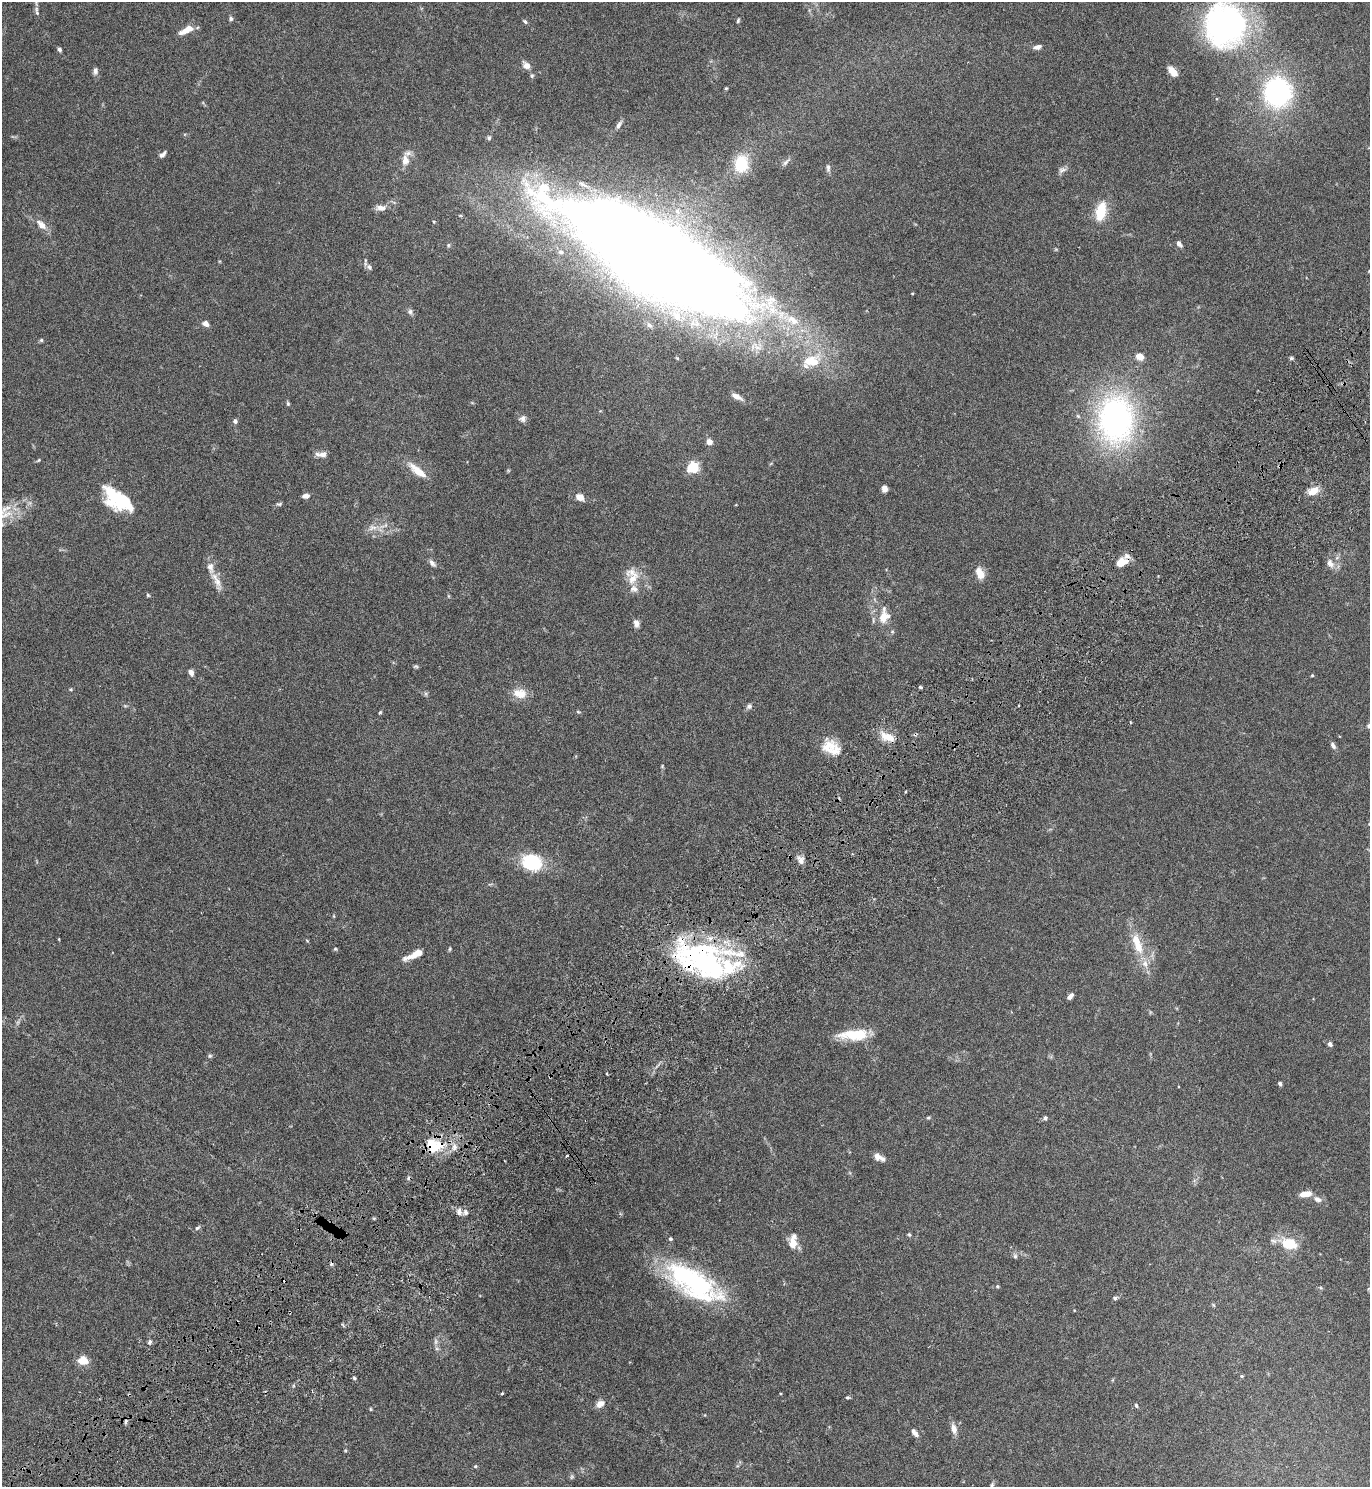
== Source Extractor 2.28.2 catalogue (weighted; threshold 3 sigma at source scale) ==
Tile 7 of 4 x 4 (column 3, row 2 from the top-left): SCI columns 2939-4306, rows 3020-4504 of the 6071 x 6081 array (HDU 1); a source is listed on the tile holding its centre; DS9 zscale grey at full resolution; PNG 1372 x 1489 px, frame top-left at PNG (2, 2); no overlay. Shown black and unused: <1% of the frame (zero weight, under 4 of 7 exposures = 5% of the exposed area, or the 3 px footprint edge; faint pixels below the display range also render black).
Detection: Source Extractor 2.28.2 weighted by HDU 2 'WHT'; one run over the whole footprint, this tile lists its part. Background 0.0247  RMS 0.0024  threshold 0.00964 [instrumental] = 3 sigma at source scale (4.09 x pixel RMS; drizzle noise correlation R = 1.36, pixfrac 0.8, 0.05/0.05 arcsec/px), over >= 5 px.
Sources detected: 149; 4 inside a brighter object's white glare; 3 cosmic-ray / hot-pixel residue — not listed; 12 inside a brighter listed object's ellipse — not listed separately; the other 130 listed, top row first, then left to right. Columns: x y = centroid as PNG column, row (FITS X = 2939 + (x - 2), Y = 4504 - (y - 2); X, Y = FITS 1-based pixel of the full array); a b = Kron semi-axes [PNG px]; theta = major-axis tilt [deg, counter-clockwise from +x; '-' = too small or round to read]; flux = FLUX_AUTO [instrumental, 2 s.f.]
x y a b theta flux
37 13 8 5 -77 0.46
231 19 6 5 - 0.44
525 21 7 4 -45 0.38
738 21 5 3 - 0.31
1226 24 29 26 78 91
186 30 19 7 27 2.5
1037 47 10 5 12 0.94
59 50 5 4 - 0.5
526 65 8 6 -39 1.7
95 71 8 6 83 0.8
1173 72 11 6 -49 2
532 76 6 6 - 0.36
726 88 4 3 - 0.22
1277 92 25 24 - 36
619 125 11 6 63 0.8
489 138 7 5 89 0.39
162 154 9 5 42 0.81
405 160 11 8 -86 2.1
786 162 15 5 46 0.81
741 164 20 16 85 7.7
828 168 11 5 90 0.56
1062 170 12 6 18 0.76
381 208 13 7 -1 1.4
1101 211 21 11 78 6.2
434 222 4 4 - 0.22
41 225 16 8 -44 2
1179 244 7 5 -52 0.74
448 245 5 5 - 0.34
657 263 172 51 -30 630
369 267 10 7 -47 0.73
1369 271 5 4 - 0.22
912 293 3 3 - 0.18
410 312 8 7 - 0.61
206 324 8 6 -31 0.95
649 325 9 6 -43 0.73
41 340 5 5 - 0.32
1139 357 8 7 - 1.7
1291 358 5 4 - 0.31
811 361 30 16 24 7
736 396 13 6 -28 1.4
288 404 6 4 -75 0.33
523 419 10 9 - 0.86
1116 419 65 48 -89 52
235 421 6 5 - 0.55
709 442 4 4 - 3
322 454 11 8 7 1.4
38 460 5 4 - 0.24
693 467 5 5 - 29
418 471 24 8 -39 3.9
884 489 6 5 - 1.1
1313 491 13 7 26 2.8
306 496 7 5 11 1
580 497 8 6 -30 2.2
117 498 32 19 -38 13
279 504 8 5 1 0.39
372 528 13 8 10 1.6
1121 562 11 7 27 4
432 563 11 5 -48 0.78
1330 563 13 8 -57 1.4
980 573 12 7 -65 3
633 578 23 18 88 4.3
218 582 23 9 -77 2.2
148 595 5 4 - 0.27
884 615 23 20 -88 4.2
636 623 9 6 -71 1
416 666 6 4 -1 0.31
191 673 6 5 - 1
1312 675 4 4 - 0.21
920 687 4 3 - 0.34
71 689 5 4 - 0.22
520 693 18 13 -8 2.8
426 694 6 4 -72 0.34
749 706 8 6 43 0.67
380 712 5 4 - 0.24
578 712 5 4 - 0.25
1369 726 7 5 26 0.6
915 734 6 4 19 0.29
887 737 23 11 -25 3
1333 745 9 5 -60 0.75
829 746 21 16 22 3.8
662 766 5 5 - 0.21
1369 824 4 4 - 0.2
800 860 12 7 -55 1.2
532 862 14 12 -18 17
334 916 5 3 - 0.17
1138 947 16 10 -72 3.6
335 949 5 4 - 0.27
450 949 5 4 - 0.26
414 955 24 7 25 2.8
703 961 73 31 -39 36
1145 964 12 9 -80 1.7
1070 996 7 4 46 0.91
853 1035 36 12 2 6.7
1330 1044 6 5 - 0.61
210 1056 6 5 - 0.36
1280 1083 4 4 - 0.53
928 1118 6 4 1 0.26
1045 1118 5 5 - 0.6
434 1145 26 18 -5 7.5
878 1157 13 6 -26 1.6
1305 1194 13 6 9 2.1
1317 1199 11 7 -28 1
459 1211 11 5 90 0.8
465 1212 8 6 -67 0.7
197 1228 8 5 31 0.44
909 1235 6 4 -67 0.31
670 1239 5 4 - 0.41
1273 1241 10 6 -12 0.74
793 1242 16 11 -83 2.3
1289 1244 11 7 -19 7.8
1015 1256 7 5 -89 0.47
694 1283 65 26 -32 35
997 1286 5 5 - 0.28
1115 1298 6 5 - 0.41
436 1341 10 4 90 0.67
150 1342 7 5 67 0.51
83 1361 12 10 -1 2.5
1242 1376 5 4 - 0.26
354 1378 4 4 - 0.34
502 1393 4 3 - 0.21
847 1397 5 4 - 0.3
600 1404 10 7 35 1.6
1136 1405 6 4 -73 0.28
370 1409 5 3 - 0.2
126 1422 9 3 79 0.4
954 1429 12 7 -75 1.6
915 1433 11 6 -54 0.88
475 1466 5 4 - 0.29
572 1477 7 5 82 0.37
992 1485 8 5 61 0.47
Overlapping masked pixels (flux is a lower limit): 4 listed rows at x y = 1121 562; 915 734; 703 961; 434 1145
Isophote crosses this tile's border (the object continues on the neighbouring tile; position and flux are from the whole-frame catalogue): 6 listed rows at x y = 1226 24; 657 263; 1369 271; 1369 726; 1369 824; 992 1485